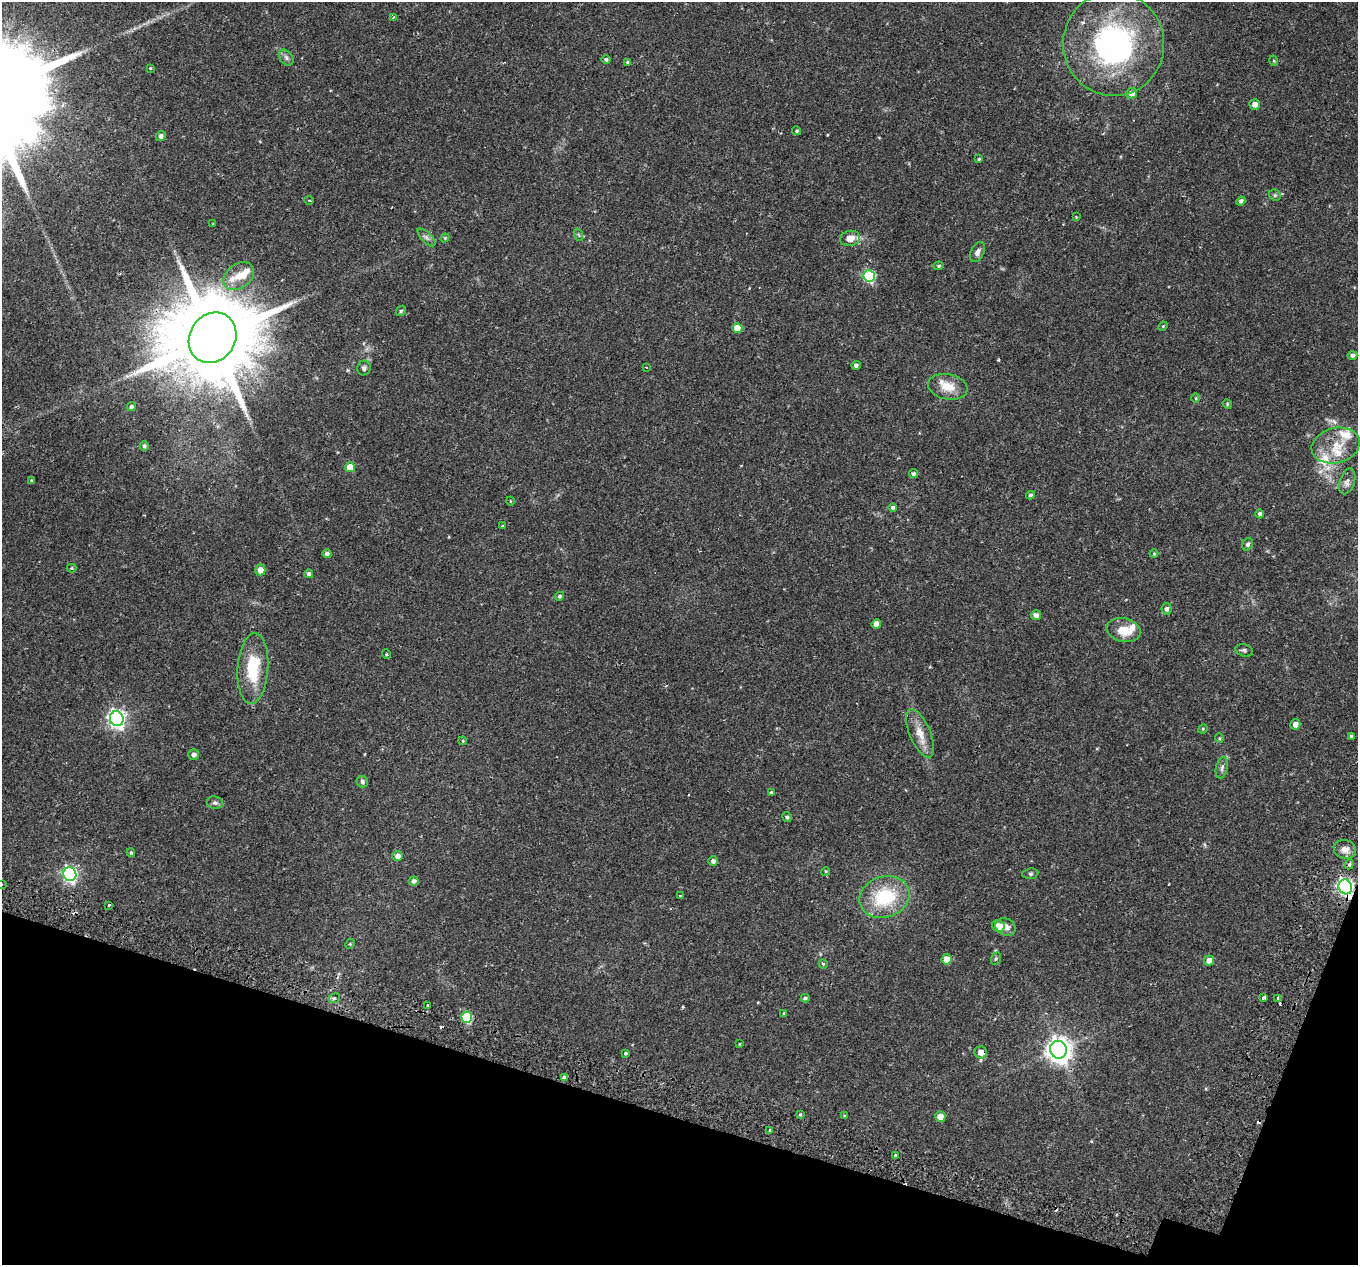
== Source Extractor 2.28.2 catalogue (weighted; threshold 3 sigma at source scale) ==
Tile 15 of 4 x 4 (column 3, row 4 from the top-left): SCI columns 2787-4142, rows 356-1618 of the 5565 x 5701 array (HDU 1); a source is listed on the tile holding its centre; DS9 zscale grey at full resolution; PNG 1360 x 1267 px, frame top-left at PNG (2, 2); each listed source drawn as its Kron ellipse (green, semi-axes under 4 px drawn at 4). Shown black and unused: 14% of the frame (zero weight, under 2 of 3 exposures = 5% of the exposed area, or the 3 px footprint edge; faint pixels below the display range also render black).
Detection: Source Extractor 2.28.2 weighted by HDU 2 'WHT'; one run over the whole footprint, this tile lists its part. Background 0.0416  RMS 0.0036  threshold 0.0162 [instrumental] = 3 sigma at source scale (4.5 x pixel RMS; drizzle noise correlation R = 1.50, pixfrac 1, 0.0396/0.0396 arcsec/px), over >= 5 px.
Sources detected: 127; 6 cosmic-ray / hot-pixel residue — neither listed nor drawn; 8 inside a brighter listed object's ellipse — not listed separately; the other 113 listed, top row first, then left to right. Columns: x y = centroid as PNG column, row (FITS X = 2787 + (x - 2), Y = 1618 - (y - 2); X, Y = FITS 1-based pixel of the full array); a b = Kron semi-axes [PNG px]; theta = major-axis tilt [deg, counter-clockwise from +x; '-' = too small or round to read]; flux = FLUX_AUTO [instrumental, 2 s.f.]
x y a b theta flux
393 17 4 3 - 0.42
1114 44 52 50 -87 77
286 58 9 6 -51 1.1
606 59 4 4 - 0.69
1274 61 5 3 - 0.33
628 62 4 4 - 0.69
150 68 3 3 - 0.3
1131 93 5 5 - 2.5
1254 104 5 5 - 2.1
797 131 4 4 - 0.53
161 136 5 4 - 1.1
979 159 4 3 - 0.35
1275 195 6 5 - 0.57
309 200 4 3 - 0.35
1241 201 4 4 - 0.88
1076 217 3 3 - 0.48
213 224 3 3 - 0.72
579 235 6 4 -70 0.46
426 237 11 5 -45 1.2
445 238 4 4 - 0.39
850 238 10 7 12 3.2
978 252 10 6 64 1.4
939 266 5 4 - 0.52
239 276 17 12 36 4.5
869 276 6 5 - 33
401 311 6 4 46 0.46
1163 326 5 4 - 0.33
737 328 5 5 - 5.6
213 338 26 22 56 5800
1352 355 5 4 - 0.94
856 365 5 4 - 0.89
646 367 3 2 - 0.31
364 368 7 6 - 0.89
948 387 20 12 -11 5.8
1196 398 4 3 - 0.31
1227 404 5 4 - 0.37
132 407 4 4 - 0.8
1336 445 24 17 14 8.6
144 446 5 4 - 0.78
350 467 5 5 - 5.5
913 474 4 4 - 0.76
31 480 4 4 - 0.45
1347 481 13 7 72 2
1030 495 4 4 - 0.66
510 501 4 3 - 0.24
893 508 4 4 - 0.8
1260 514 4 4 - 0.9
502 526 4 3 - 0.31
1248 544 6 5 - 0.92
327 554 4 4 - 1.2
1154 554 4 4 - 0.34
71 568 5 4 - 0.4
260 570 5 5 - 3.1
309 574 4 4 - 1
559 596 4 4 - 0.65
1167 609 6 5 - 1
1036 615 5 5 - 1.9
876 624 5 4 - 3.1
1124 630 17 11 -14 6.2
1244 650 9 6 -15 0.83
386 654 5 3 - 0.29
253 668 35 15 86 16
117 719 7 7 - 130
1295 724 5 5 - 2
1203 729 5 4 - 0.39
920 733 26 10 -67 5
1351 736 4 3 - 0.64
1219 738 5 4 - 0.37
463 741 4 3 - 0.31
194 755 5 5 - 1.1
1222 768 11 6 78 1.1
362 782 6 5 - 0.89
771 792 4 3 - 0.45
215 803 8 6 -10 0.9
787 817 5 4 - 0.62
1345 849 11 9 -15 2.4
131 853 4 3 - 0.47
398 856 5 5 - 1.8
713 861 5 5 - 1.1
1349 864 5 4 - 0.56
826 871 4 3 - 0.31
70 874 7 6 - 74
1030 874 8 5 6 0.7
414 881 5 4 - 1.3
2 884 3 3 - 0.41
1345 887 7 6 - 97
680 896 3 3 - 1.1
885 897 25 20 18 20
109 905 3 3 - 1.2
998 926 6 5 - 3.3
1006 927 10 8 -29 2.2
350 944 5 4 - 0.35
946 959 5 5 - 4.5
996 959 6 4 68 0.5
1209 960 5 5 - 2.2
823 964 4 4 - 0.56
334 998 6 4 23 0.74
805 998 4 4 - 0.76
1263 998 4 3 - 1.8
1278 999 4 3 - 8.9
428 1005 3 3 - 0.55
784 1013 4 4 - 0.39
467 1017 5 5 - 20
739 1044 4 2 - 0.22
1058 1050 9 8 - 330
981 1052 6 6 - 2.9
625 1053 3 3 - 0.44
564 1077 4 4 - 1.6
800 1114 4 4 - 0.39
845 1116 4 3 - 0.48
940 1116 5 5 - 3.3
770 1130 3 3 - 1
896 1156 4 3 - 1.7
Overlapping masked pixels (flux is a lower limit): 5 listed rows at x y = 213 338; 1345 887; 1278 999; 981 1052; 564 1077
Isophote crosses this tile's border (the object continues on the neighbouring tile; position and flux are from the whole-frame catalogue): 1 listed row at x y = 2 884